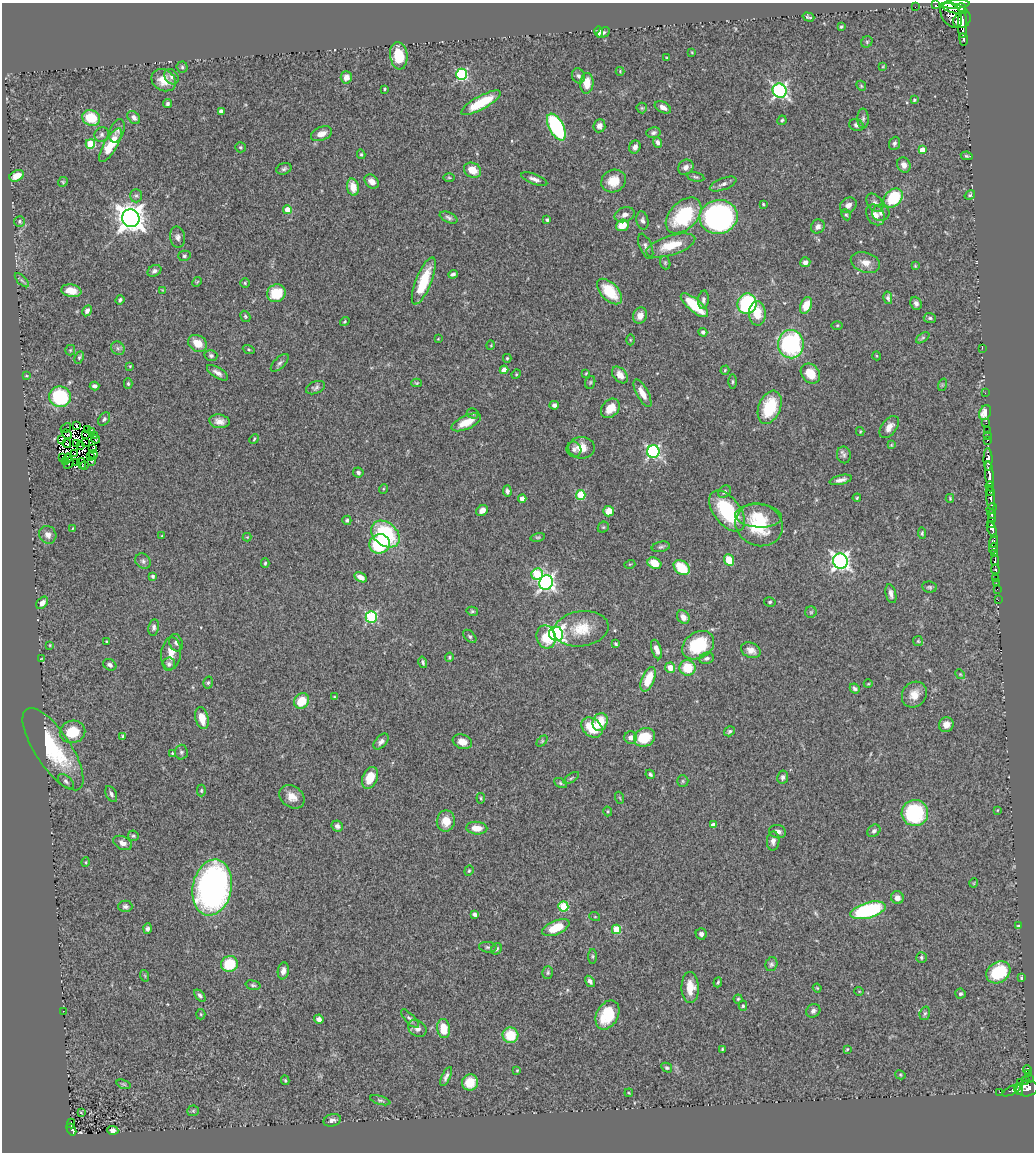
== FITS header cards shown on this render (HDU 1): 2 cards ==
NAXIS1  =                 1032
NAXIS2  =                 1150

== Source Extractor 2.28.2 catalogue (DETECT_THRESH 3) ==
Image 1032 x 1150 px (HDU 1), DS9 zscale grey, 1 PNG px = 1 image px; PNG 1036 x 1154 px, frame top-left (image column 1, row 1150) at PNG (2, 3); each listed source drawn as its Kron ellipse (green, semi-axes under 4 px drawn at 4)
Background 0.601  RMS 0.026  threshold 0.0786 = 3 sigma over >= 5 px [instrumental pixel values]
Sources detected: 417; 13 with non-positive FLUX_AUTO (blend fragments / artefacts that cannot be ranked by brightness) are neither listed nor drawn; the other 404 listed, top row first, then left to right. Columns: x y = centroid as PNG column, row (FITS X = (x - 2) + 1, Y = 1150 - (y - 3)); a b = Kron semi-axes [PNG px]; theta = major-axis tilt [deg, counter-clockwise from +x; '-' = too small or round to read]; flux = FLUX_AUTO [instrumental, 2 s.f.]
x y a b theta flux
956 4 14 4 3 500
935 5 2 2 - 7
915 7 2 2 - 4
961 7 4 3 - 140
955 9 13 4 -14 610
951 15 14 9 -55 300
808 17 6 3 -17 2.6
962 20 10 8 41 460
962 24 13 4 -90 480
841 27 3 3 - 2.1
599 32 5 4 - 6.4
604 32 7 4 29 3.1
964 39 6 3 -81 72
867 42 6 5 - 2.9
692 52 3 2 - 1.4
399 56 14 8 -83 53
667 58 3 3 - 1.5
883 66 4 2 - 1.2
182 67 5 5 - 3.4
620 71 4 4 - 1.6
462 74 6 5 - 200
578 76 7 6 - 5.2
171 77 8 6 -55 6.4
346 77 6 5 - 9.8
164 80 13 10 -32 23
587 83 10 6 84 23
861 86 5 4 - 2.1
384 89 3 3 - 2.2
780 91 7 7 - 450
914 100 3 3 - 2.8
481 103 22 6 28 68
168 104 4 4 - 3.8
663 107 9 5 -27 9.1
642 108 5 5 - 2.3
221 111 4 4 - 8.5
134 117 7 5 -47 6.9
91 118 9 7 -24 56
863 118 10 6 90 5.1
782 120 5 4 - 2.4
856 125 7 6 - 5.3
599 126 6 6 - 8.2
556 127 14 7 -61 210
117 131 12 7 70 6.9
653 133 7 5 9 4.5
321 134 11 6 22 13
102 135 7 7 - 4.6
658 142 5 4 - 5.5
894 143 7 5 69 4.3
90 144 5 4 - 59
110 145 19 6 59 43
240 147 5 5 - 2.5
635 147 7 5 65 6.7
922 150 4 4 - 18
361 154 5 3 - 2.2
967 156 6 3 -10 2.4
904 165 8 6 -64 11
686 167 8 7 - 9.4
284 169 8 5 21 3.9
472 170 9 7 -30 27
17 176 7 5 27 17
696 177 9 4 -13 3.3
449 178 6 4 -1 1.9
534 179 14 5 -21 7.8
372 181 8 6 -43 10
613 181 13 11 29 29
63 182 5 4 - 2
723 184 14 5 21 7.6
353 187 8 6 -76 24
970 195 6 4 33 3.1
136 196 7 6 - 4
893 198 11 8 44 86
875 203 10 7 -51 6.6
763 204 3 3 - 1.7
848 205 9 7 35 9.4
287 210 4 4 - 20
881 213 8 8 - 7.6
625 215 10 7 20 9.5
846 215 6 4 -65 2.6
875 215 11 8 -56 12
684 216 21 13 46 140
449 217 9 5 -25 4.8
719 217 19 17 11 480
131 218 9 8 - 2400
547 220 3 3 - 3.7
20 221 5 5 - 3.3
642 221 9 6 -78 5.4
622 225 6 5 - 30
818 226 7 6 - 8.1
178 237 10 7 -81 7.1
671 245 25 9 17 49
646 246 13 6 -68 6.8
184 256 6 5 - 3.8
805 262 5 5 - 7.3
865 262 15 10 -18 16
665 263 7 5 -71 2.9
915 266 4 3 - 1.7
154 271 7 5 31 5.4
453 274 5 3 - 4.3
22 280 9 3 -45 3.3
424 281 25 8 68 62
197 282 5 4 - 1.8
245 283 5 5 - 2.1
163 290 4 4 - 1.5
71 291 10 6 -9 23
609 291 15 9 -46 57
276 293 9 8 - 52
888 298 6 4 -78 4.3
120 300 5 4 - 3.6
703 300 9 5 84 6
916 303 7 5 -68 6
747 304 10 9 - 160
694 305 17 6 -40 67
806 305 8 5 66 27
87 311 6 4 59 6.3
757 313 12 8 -88 31
245 316 6 4 -60 2.4
640 316 8 6 64 13
930 318 6 5 - 3.5
345 322 5 3 - 1.9
837 325 5 4 - 2
703 332 4 4 - 4.3
923 338 7 4 33 2.7
438 339 3 2 - 1.2
630 340 5 3 - 1.8
198 343 10 8 -32 28
791 344 14 13 - 220
491 345 5 3 - 1.3
118 348 7 6 - 4.7
982 348 2 2 - 19
249 349 6 4 -20 2.1
70 350 5 5 - 2.1
211 355 6 5 - 4.2
877 356 4 3 - 1.5
79 357 6 4 64 2.9
507 358 4 3 - 2
280 363 11 5 44 5.3
130 366 4 3 - 1.7
504 370 4 4 - 15
725 370 4 4 - 2.2
217 373 12 5 -32 9.1
586 373 4 2 - 1.5
516 374 5 4 - 2.1
810 374 11 8 -49 31
620 375 9 6 -49 15
26 376 4 3 - 1.7
590 382 6 5 - 2.4
732 382 7 3 90 2.7
417 383 5 4 - 2.1
128 384 5 4 - 2.9
942 385 6 4 72 2.4
95 386 5 4 - 5.3
315 388 10 6 22 5.2
642 393 15 6 -62 18
985 393 2 2 - 6.2
60 397 11 10 - 150
554 405 5 4 - 5.2
770 407 17 11 68 78
610 408 11 8 48 25
472 413 6 5 - 2.8
985 413 8 5 67 22
104 419 7 5 53 3.7
219 421 10 7 -9 12
466 422 16 6 24 29
986 423 2 2 - 4.3
76 426 3 2 - 3.3
889 427 13 7 52 13
66 428 6 2 47 0.2
88 429 4 2 - 5.5
987 430 2 2 - 1.8
860 431 4 4 - 1.7
91 432 4 2 - 1.4
67 434 5 3 - 0.49
86 435 2 2 - 1.9
95 435 2 2 - 0.82
987 436 2 2 - 7.8
62 439 4 2 - 5.3
96 439 4 2 - 1.5
254 439 5 3 - 2
987 440 3 3 - 10
85 442 4 2 - 3.1
67 443 4 2 - 0.84
76 443 2 2 - 3.5
891 445 4 3 - 1.6
81 446 3 2 - 1.4
93 448 4 2 - 1.1
581 448 13 11 -2 23
574 449 8 7 - 4.8
653 452 6 6 - 330
74 454 3 2 - 1
93 455 5 3 - 2.4
844 455 8 7 - 5.4
63 457 2 2 - 2.2
90 457 3 2 - 3
68 458 4 2 - 0.53
988 459 11 4 -89 650
65 461 3 3 - 0.89
92 461 2 2 - 1.1
69 463 6 3 62 0.52
76 463 2 2 - 0.015
82 463 5 2 - 1.1
85 465 3 2 - 0.34
358 472 5 5 - 3.9
989 474 13 3 -85 580
841 480 11 4 13 9
990 486 5 3 - 44
383 489 5 3 - 1.6
507 491 5 4 - 5.6
990 491 4 3 - 71
725 492 7 5 47 4
581 495 5 4 - 83
857 498 4 3 - 2.2
950 498 4 3 - 1.6
991 498 12 3 -88 150
522 499 4 4 - 14
991 508 6 3 53 160
482 510 6 5 - 12
609 511 5 5 - 23
727 511 23 13 -53 120
992 514 4 3 - 70
759 516 23 11 -3 35
992 518 4 2 - 67
347 520 4 4 - 3.2
759 525 24 21 -24 87
992 525 4 3 - 260
603 527 6 5 - 2.4
73 528 4 2 - 1.2
992 530 8 4 -66 330
922 533 6 4 -83 2.7
385 534 16 11 -39 130
48 535 9 8 - 9.9
162 536 3 3 - 1.6
247 537 4 4 - 1.5
538 537 7 4 12 2.5
994 541 7 4 77 190
380 544 10 9 - 120
661 547 9 5 12 3.7
993 548 5 4 - 210
995 554 3 3 - 180
729 560 6 4 -67 42
143 561 8 7 - 5.7
840 561 7 7 - 660
995 561 5 2 - 50
265 563 5 3 - 2.5
654 563 7 5 -26 29
630 564 5 3 - 1.5
682 568 9 6 -39 59
995 569 5 3 - 130
537 574 6 6 - 100
153 576 4 4 - 3.8
361 577 7 4 -28 11
996 578 3 3 - 15
546 582 7 6 - 530
996 583 3 2 - 7.4
929 587 7 5 -8 3.3
997 589 2 2 - 5.2
891 594 9 5 -76 8.4
998 600 3 2 - 1.4
770 602 6 4 -10 2.7
42 603 7 5 50 9.9
472 611 6 4 -13 2.7
811 612 6 6 - 2.6
371 617 6 5 - 200
683 617 7 5 -54 11
154 627 8 5 81 5.2
581 629 27 17 8 48
556 634 7 7 - 500
470 636 8 5 -45 3.2
546 637 12 9 -78 40
918 641 5 5 - 2.3
107 642 3 3 - 2.4
176 643 9 6 -72 5.7
616 644 3 3 - 3.2
50 645 3 3 - 1.4
698 645 17 13 33 100
656 649 10 5 -72 13
751 650 10 7 -25 12
171 653 16 10 85 22
449 657 5 4 - 2.5
707 658 7 5 20 4.9
41 659 3 2 - 1.4
423 662 6 3 -75 3.2
169 664 6 6 - 6.1
110 665 7 5 -31 5.3
670 668 5 5 - 17
687 668 8 8 - 51
960 674 5 4 - 2
648 679 13 6 68 42
208 683 6 4 73 3.2
868 684 4 3 - 1.4
855 688 5 4 - 3.9
914 695 13 11 54 20
334 697 4 4 - 1.6
302 701 8 7 - 38
202 718 11 6 -75 24
600 722 9 7 67 38
946 725 7 7 - 12
592 728 12 9 -39 43
729 731 6 4 34 3.3
72 732 13 11 12 47
123 736 4 3 - 2.8
645 737 11 9 27 51
631 738 6 6 - 7.2
542 741 6 4 46 2.3
381 742 9 5 47 6.8
462 742 10 7 -18 15
53 749 48 18 -56 120
181 752 7 6 - 4.4
172 753 4 3 - 1.5
650 774 5 4 - 3.5
783 777 6 5 - 5.6
370 778 11 7 67 36
571 778 9 3 33 2.9
66 781 9 5 -40 5
683 781 6 5 - 3
560 783 7 4 -27 2.9
201 790 6 4 89 2.3
111 794 8 5 -64 5.7
292 797 14 10 -38 18
481 798 5 3 - 2.2
620 798 6 3 -71 1.7
998 810 3 2 - 1.1
608 811 5 4 - 2.4
915 813 13 13 - 170
446 821 10 9 - 24
713 825 4 4 - 7
337 826 6 5 - 5.8
477 828 10 6 -5 21
874 831 7 5 43 4.8
777 832 8 6 -12 9.8
133 836 5 5 - 2.7
773 841 9 6 87 8.6
123 843 10 6 -25 9.4
86 862 5 3 - 1.6
469 871 5 4 - 2.4
974 883 5 3 - 1.3
212 887 28 19 79 680
897 898 6 6 - 10
125 906 7 6 - 4.8
563 906 5 5 - 84
868 910 18 7 16 190
475 914 4 4 - 5.8
595 917 5 3 - 1.5
1018 926 4 4 - 2.3
556 928 14 7 24 42
148 929 5 4 - 5.1
616 929 5 4 - 60
701 934 5 5 - 5.4
488 947 9 5 -7 3.8
496 949 6 5 - 4.1
593 956 7 4 -90 2.6
921 957 5 5 - 3
229 964 8 8 - 59
771 964 7 6 - 4
283 971 8 5 82 8.2
998 972 13 10 35 90
548 973 6 5 - 3.4
145 976 6 3 -72 1.7
1021 978 4 3 - 2.5
590 981 6 4 -55 5.5
718 982 5 3 - 2.6
253 985 7 4 -14 3.1
690 987 15 8 -88 26
817 988 4 3 - 1.9
859 991 5 3 - 1.2
960 994 5 5 - 3.6
200 996 7 4 -49 4.6
738 999 4 4 - 2.3
743 1006 5 4 - 2.1
63 1011 2 2 - 4.2
813 1011 7 6 - 5.3
925 1013 7 5 72 3.3
201 1014 5 5 - 2.1
607 1015 15 11 62 67
319 1019 5 4 - 8.2
410 1019 12 4 -46 5
417 1028 10 7 -34 9.1
444 1029 9 6 -83 36
510 1035 8 8 - 49
722 1049 4 3 - 2.1
847 1049 4 3 - 1.9
667 1068 6 4 -31 3.6
1027 1069 4 4 - 58
517 1070 3 3 - 1.4
1029 1074 4 3 - 68
900 1075 5 4 - 1.9
446 1077 10 4 64 6.3
1029 1078 3 2 - 36
285 1080 5 3 - 2.4
1025 1080 4 3 - 33
470 1082 8 8 - 39
1021 1082 3 2 - 12
124 1084 7 4 -20 2.6
1027 1088 11 8 9 370
1019 1089 5 3 - 96
1012 1090 10 4 27 34
1000 1092 3 2 - 1.2
629 1093 4 3 - 1.5
380 1100 10 4 -16 3.3
193 1111 6 5 - 2.7
81 1112 3 2 - 3.6
332 1120 9 6 17 6.4
71 1124 5 2 - 17
71 1129 6 4 -60 90
113 1130 5 4 - 6.8
At the frame edge (FLAGS 8, measured only in part): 1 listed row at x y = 956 4
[13 non-positive-flux detections neither listed nor drawn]